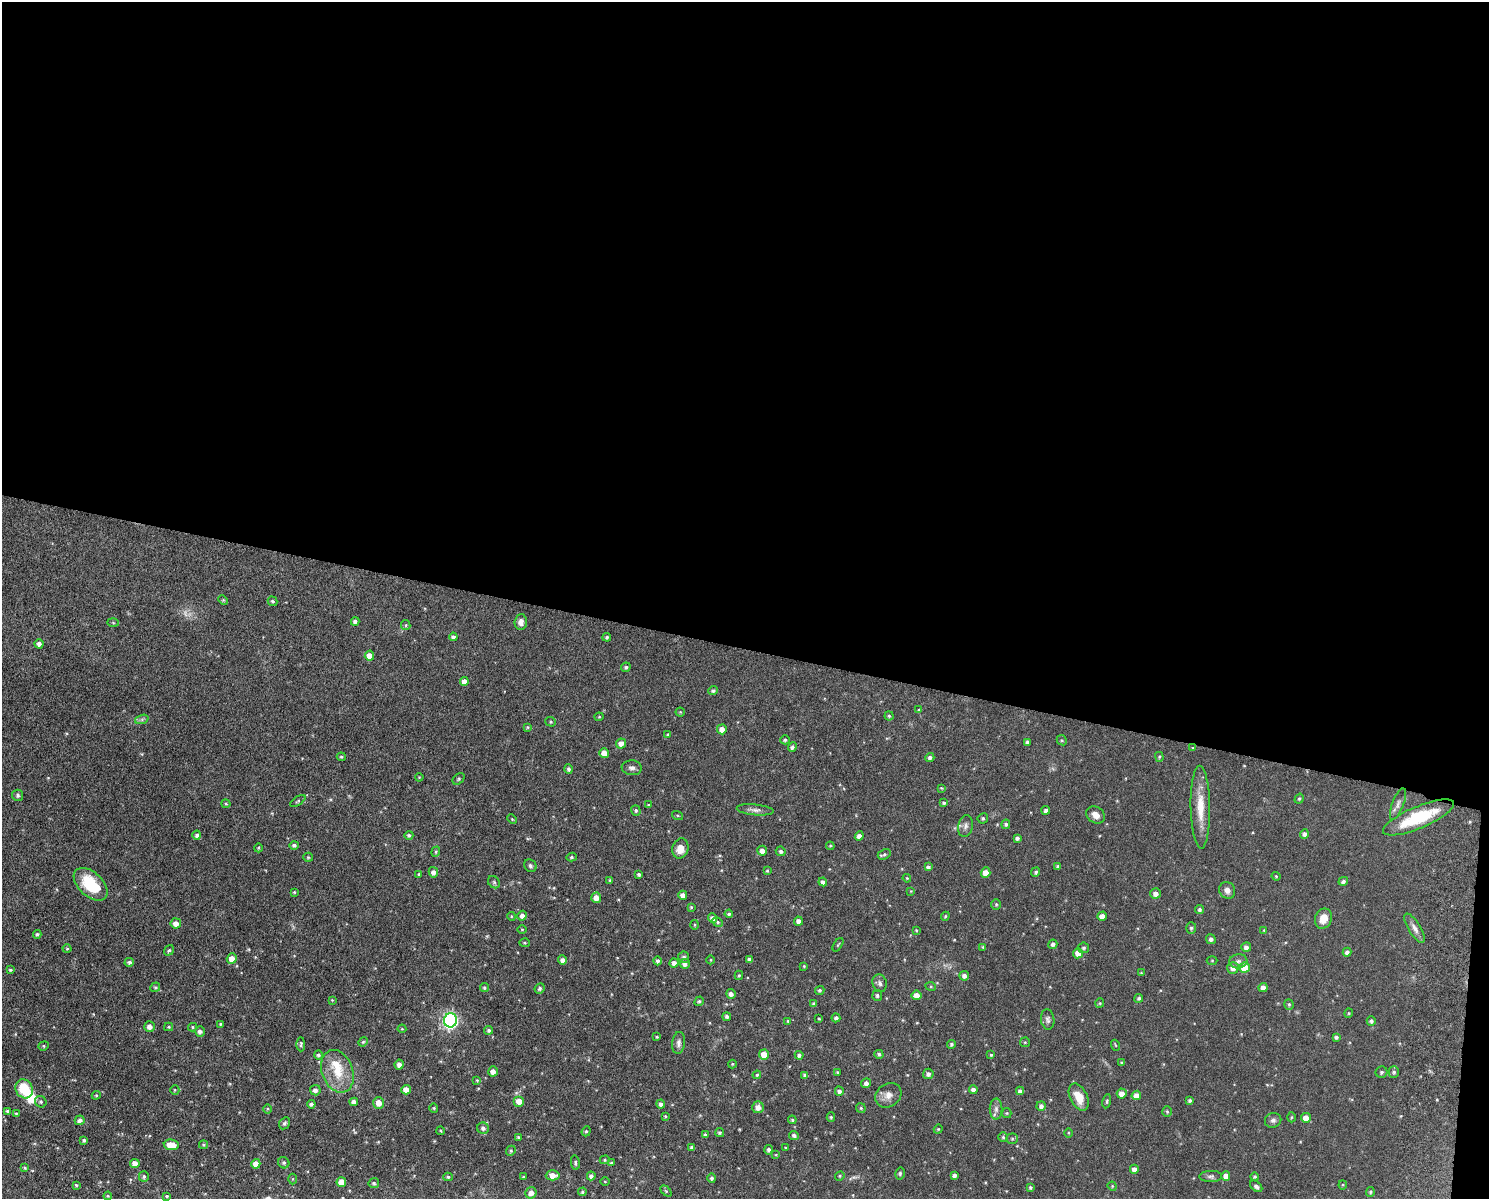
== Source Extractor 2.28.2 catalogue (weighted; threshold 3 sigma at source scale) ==
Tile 3 of 3 x 4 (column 3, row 1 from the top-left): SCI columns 3150-4636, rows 3606-4802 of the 4926 x 4817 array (HDU 1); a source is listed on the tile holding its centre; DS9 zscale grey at full resolution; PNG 1491 x 1201 px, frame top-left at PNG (2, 2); each listed source drawn as its Kron ellipse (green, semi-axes under 4 px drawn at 4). Shown black and unused: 55% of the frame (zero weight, under 6 of 12 exposures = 3% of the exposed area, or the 3 px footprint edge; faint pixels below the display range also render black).
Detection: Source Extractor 2.28.2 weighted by HDU 2 'WHT'; one run over the whole footprint, this tile lists its part. Background 0.0569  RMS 0.0042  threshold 0.0174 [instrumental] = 3 sigma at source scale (4.09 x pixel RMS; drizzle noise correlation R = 1.36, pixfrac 0.8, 0.05/0.05 arcsec/px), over >= 5 px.
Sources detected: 295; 1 too faint to see at this stretch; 1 inside a brighter object's white glare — neither listed nor drawn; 2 inside a brighter listed object's ellipse — not listed separately; the other 291 listed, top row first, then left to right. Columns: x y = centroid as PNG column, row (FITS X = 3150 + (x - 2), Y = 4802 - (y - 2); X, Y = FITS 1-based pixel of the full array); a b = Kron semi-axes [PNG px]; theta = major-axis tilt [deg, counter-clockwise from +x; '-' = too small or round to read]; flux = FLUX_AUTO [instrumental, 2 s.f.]
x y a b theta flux
223 600 5 4 - 0.39
272 601 5 4 - 0.66
355 621 4 4 - 1.2
521 622 8 6 85 1.8
113 623 6 4 -2 0.44
406 625 5 4 - 0.42
453 637 4 4 - 1.2
607 637 4 3 - 0.65
39 644 4 4 - 1.6
369 656 5 5 - 3.3
626 667 5 4 - 0.74
464 681 4 4 - 2.2
713 691 5 4 - 0.79
919 710 4 3 - 0.38
680 712 4 4 - 0.35
889 716 4 4 - 0.5
599 717 4 4 - 0.41
142 719 7 4 19 0.84
551 722 5 5 - 0.54
527 727 4 3 - 0.4
722 729 5 5 - 2.9
668 734 4 3 - 0.43
785 740 5 4 - 0.63
1062 740 5 4 - 0.51
1027 742 4 3 - 0.73
621 743 5 5 - 2.4
792 747 5 4 - 0.91
1193 748 3 3 - 0.33
604 753 5 5 - 3.5
341 757 4 3 - 0.52
1159 757 5 4 - 0.47
930 758 4 4 - 0.95
632 768 10 7 -6 1.4
569 769 4 4 - 0.87
419 777 4 3 - 0.31
459 779 7 5 43 0.6
941 788 4 3 - 0.3
18 795 5 5 - 0.76
1299 799 5 4 - 0.57
298 801 8 3 34 0.48
944 803 4 3 - 0.61
226 804 4 4 - 0.44
1398 804 17 6 69 1.8
648 805 4 3 - 0.39
1200 807 41 9 -89 8.5
636 810 5 4 - 0.6
755 810 18 5 -5 1.7
1046 810 4 4 - 0.92
677 815 6 3 -19 0.41
1096 815 10 7 -35 2.3
1418 817 38 11 23 21
983 818 5 5 - 0.62
512 819 5 3 - 0.39
1006 824 5 4 - 0.71
965 826 11 7 78 1.5
1304 834 4 4 - 1.1
197 835 4 4 - 1.1
409 835 4 4 - 0.76
859 836 5 4 - 1.8
1017 838 4 4 - 0.86
294 845 5 4 - 0.86
830 846 4 4 - 0.44
258 848 4 3 - 0.43
680 848 10 8 74 4.5
762 851 5 4 - 2
781 851 5 4 - 0.86
436 852 5 4 - 0.52
884 854 7 5 27 0.7
308 857 5 4 - 0.44
572 857 5 4 - 0.59
530 866 6 6 - 0.8
1058 866 4 3 - 0.53
928 867 4 4 - 0.9
767 871 4 3 - 0.47
433 872 5 4 - 1.5
1036 872 5 4 - 0.75
986 873 5 4 - 3.2
419 874 4 3 - 0.44
639 874 3 3 - 0.7
1276 876 4 4 - 0.41
907 878 4 3 - 0.33
610 880 3 3 - 0.49
1343 881 5 4 - 0.84
494 882 7 5 -45 0.69
823 882 4 4 - 1.4
91 884 20 12 -43 15
1227 890 9 7 -54 1.9
911 891 4 4 - 0.31
294 892 3 3 - 0.38
1155 893 5 5 - 1.8
683 895 4 4 - 1.8
596 898 5 5 - 3
996 904 5 4 - 0.48
691 907 3 3 - 0.43
1200 909 4 4 - 0.74
729 914 4 4 - 0.67
511 916 4 3 - 0.35
522 916 5 4 - 1.6
945 916 4 4 - 0.43
1102 916 5 4 - 2.2
712 918 4 4 - 1.6
1323 919 10 8 69 4.2
798 921 4 4 - 1.7
718 922 5 4 - 0.67
176 923 5 5 - 2.4
695 925 5 3 - 0.36
1191 928 6 5 - 0.69
1414 928 17 6 -59 2.1
522 929 5 3 - 0.36
916 930 4 3 - 0.37
1264 930 4 3 - 0.32
37 934 4 4 - 0.72
1211 939 5 4 - 1.1
525 943 5 4 - 0.45
1053 944 5 4 - 1.1
838 945 7 3 56 0.39
983 947 4 3 - 0.49
1246 947 5 5 - 1.2
1084 948 5 5 - 0.72
67 949 4 4 - 0.42
169 950 5 4 - 0.7
1347 952 4 4 - 1.1
1078 953 5 5 - 3.2
684 957 6 5 - 0.99
232 959 5 5 - 3.4
562 960 5 4 - 1.2
711 960 4 3 - 0.29
749 960 4 3 - 1.2
1212 960 5 3 - 0.33
657 961 4 4 - 0.84
1238 961 9 7 5 1.3
129 962 5 4 - 0.91
674 963 4 4 - 1.5
685 964 5 5 - 1.4
804 966 3 3 - 0.3
1245 967 5 5 - 8.5
1233 968 6 5 - 2.9
10 970 4 3 - 0.47
1141 973 4 3 - 0.32
739 975 4 4 - 0.49
964 976 5 4 - 1.4
880 983 9 7 -73 1.2
155 987 5 4 - 0.53
931 987 5 3 - 0.38
484 988 4 4 - 0.6
540 988 5 4 - 0.84
1263 988 4 4 - 2.2
820 990 5 4 - 0.62
731 994 5 4 - 1.4
877 995 5 5 - 0.88
917 995 5 4 - 3.3
1139 998 4 4 - 0.65
332 1000 4 3 - 0.32
699 1001 5 4 - 0.63
1100 1003 4 4 - 0.42
814 1004 4 3 - 0.87
1289 1004 5 4 - 0.54
1349 1013 4 4 - 0.38
727 1017 4 4 - 0.77
836 1018 4 4 - 0.9
819 1019 3 2 - 0.35
1048 1019 10 6 -82 1.1
450 1020 7 6 - 100
788 1021 4 3 - 0.36
1371 1021 5 4 - 0.77
220 1024 3 2 - 0.4
149 1027 5 5 - 1.9
169 1027 4 4 - 0.4
193 1027 4 4 - 0.45
402 1029 4 4 - 0.36
489 1030 4 4 - 0.77
200 1031 5 5 - 1.4
657 1037 3 3 - 0.38
1336 1037 4 4 - 0.82
363 1042 5 4 - 0.48
1025 1042 5 4 - 0.45
679 1043 11 6 83 1.5
301 1044 7 4 -89 0.7
951 1044 4 4 - 0.77
1115 1045 5 3 - 0.38
44 1046 5 4 - 0.52
879 1054 5 4 - 0.74
318 1055 5 4 - 0.95
764 1055 5 5 - 4.7
799 1055 4 4 - 0.91
991 1055 3 3 - 0.48
1121 1063 3 3 - 0.43
732 1064 4 4 - 0.37
399 1065 5 4 - 1.7
337 1071 22 15 -70 9.4
493 1071 5 5 - 2.3
837 1072 4 3 - 0.43
1382 1072 6 6 - 0.78
1394 1072 6 5 - 0.75
928 1074 5 5 - 1.2
757 1075 4 3 - 0.46
805 1075 4 4 - 1.1
477 1080 4 3 - 0.32
866 1083 5 4 - 1.3
24 1089 10 8 -61 12
175 1090 5 4 - 0.42
315 1090 5 5 - 1.5
406 1090 5 4 - 3.3
973 1090 4 4 - 1.3
839 1091 4 4 - 1.2
1020 1091 4 4 - 1.1
1122 1093 5 5 - 2.5
96 1095 4 4 - 0.39
888 1095 14 11 37 2.9
1136 1095 5 4 - 2.7
1079 1097 14 8 -63 5.8
519 1101 5 5 - 3.5
1107 1101 7 3 79 0.52
1190 1101 4 3 - 0.7
41 1102 6 5 - 0.7
354 1102 4 4 - 1.8
379 1103 6 5 - 3.4
311 1104 4 4 - 1
661 1104 4 4 - 1.1
1041 1106 5 4 - 1.3
758 1107 6 5 - 2.9
434 1108 4 4 - 0.4
861 1108 5 4 - 0.52
267 1109 4 3 - 0.35
996 1109 10 6 90 1.4
8 1111 4 3 - 0.9
1167 1112 5 4 - 0.52
16 1113 4 4 - 0.48
1007 1113 5 4 - 0.43
665 1116 4 3 - 0.42
831 1117 4 4 - 0.51
1291 1117 5 3 - 0.39
1306 1118 5 5 - 2.8
80 1120 5 4 - 1.5
792 1120 4 3 - 0.44
1273 1120 8 7 - 1.2
285 1123 6 5 - 0.71
483 1128 6 5 - 1.3
938 1129 4 4 - 0.42
441 1131 4 3 - 0.34
586 1131 5 4 - 0.5
720 1133 4 4 - 0.66
1068 1133 5 3 - 0.36
705 1135 4 3 - 0.91
794 1135 5 4 - 1
518 1137 3 3 - 0.46
1003 1137 4 4 - 0.56
1012 1139 5 5 - 0.58
84 1140 4 3 - 0.67
171 1145 7 5 -8 5.9
203 1145 4 3 - 0.42
692 1147 4 3 - 1.1
785 1148 3 2 - 0.33
769 1150 5 4 - 1.1
511 1151 5 4 - 0.59
776 1155 4 2 - 0.25
605 1160 5 4 - 0.47
135 1163 4 4 - 2.8
284 1163 6 5 - 0.7
575 1163 7 4 -83 0.7
611 1163 4 4 - 0.54
256 1164 5 4 - 3.2
25 1168 4 4 - 0.49
1134 1169 4 4 - 1.8
900 1173 6 4 77 0.62
553 1175 7 5 2 3.6
955 1175 4 4 - 1.2
144 1176 5 5 - 0.76
591 1176 4 4 - 1.2
840 1176 5 4 - 0.48
1211 1176 11 5 1 1
1226 1176 4 4 - 2.5
448 1177 5 4 - 0.63
524 1177 3 3 - 0.44
1255 1177 4 4 - 0.61
712 1178 5 4 - 0.76
292 1179 5 3 - 0.35
605 1181 5 3 - 0.31
341 1182 5 5 - 5
374 1183 5 5 - 0.75
76 1185 4 4 - 0.5
1343 1185 4 4 - 0.41
1112 1186 5 4 - 0.39
1256 1186 7 4 -41 1
1030 1187 4 4 - 0.66
666 1191 6 4 -45 0.48
582 1192 4 4 - 0.63
1370 1192 5 4 - 0.64
531 1193 6 5 - 2.2
108 1196 4 4 - 0.36
167 1196 4 3 - 0.45